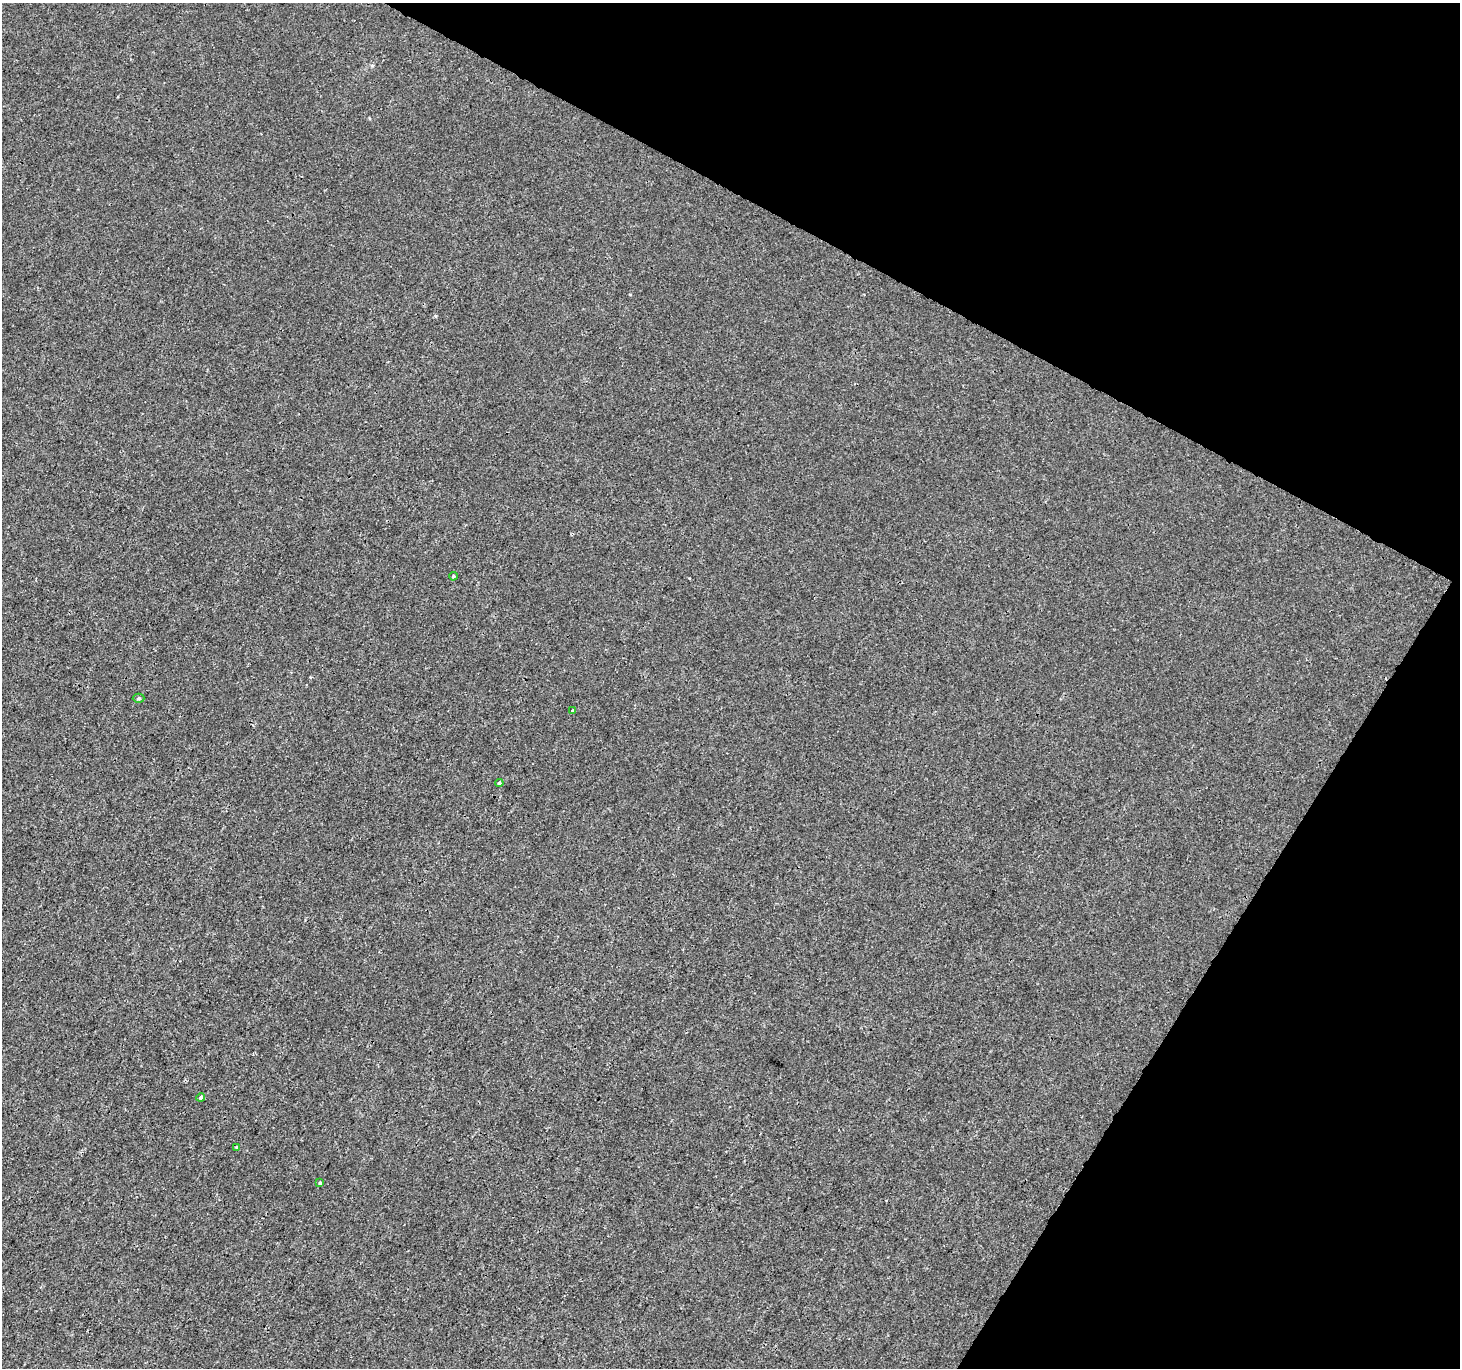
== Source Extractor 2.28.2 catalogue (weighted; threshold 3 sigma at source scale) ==
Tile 8 of 4 x 4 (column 4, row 2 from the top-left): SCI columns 4374-5831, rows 2928-4293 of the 5840 x 5921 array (HDU 1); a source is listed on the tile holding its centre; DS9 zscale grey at full resolution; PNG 1462 x 1370 px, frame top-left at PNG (2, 3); each listed source drawn as its Kron ellipse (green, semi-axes under 4 px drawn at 4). Shown black and unused: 26% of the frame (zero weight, under 3 of 4 exposures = <1% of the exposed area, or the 3 px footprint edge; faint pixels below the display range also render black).
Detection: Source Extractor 2.28.2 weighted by HDU 2 'WHT'; one run over the whole footprint, this tile lists its part. Background 4.50e-04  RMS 0.0016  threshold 0.00725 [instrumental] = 3 sigma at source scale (4.5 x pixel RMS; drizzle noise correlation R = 1.50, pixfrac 1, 0.0396/0.0396 arcsec/px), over >= 5 px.
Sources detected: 7; all 7 listed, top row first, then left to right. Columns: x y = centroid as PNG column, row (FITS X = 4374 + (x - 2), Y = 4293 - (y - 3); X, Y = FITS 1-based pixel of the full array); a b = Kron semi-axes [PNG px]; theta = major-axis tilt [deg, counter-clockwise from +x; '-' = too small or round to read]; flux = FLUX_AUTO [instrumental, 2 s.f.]
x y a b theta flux
453 576 4 3 - 0.18
139 698 6 4 0 0.26
573 710 3 3 - 0.25
499 783 4 4 - 0.24
201 1097 4 4 - 0.34
236 1147 4 3 - 0.16
320 1183 4 3 - 0.21